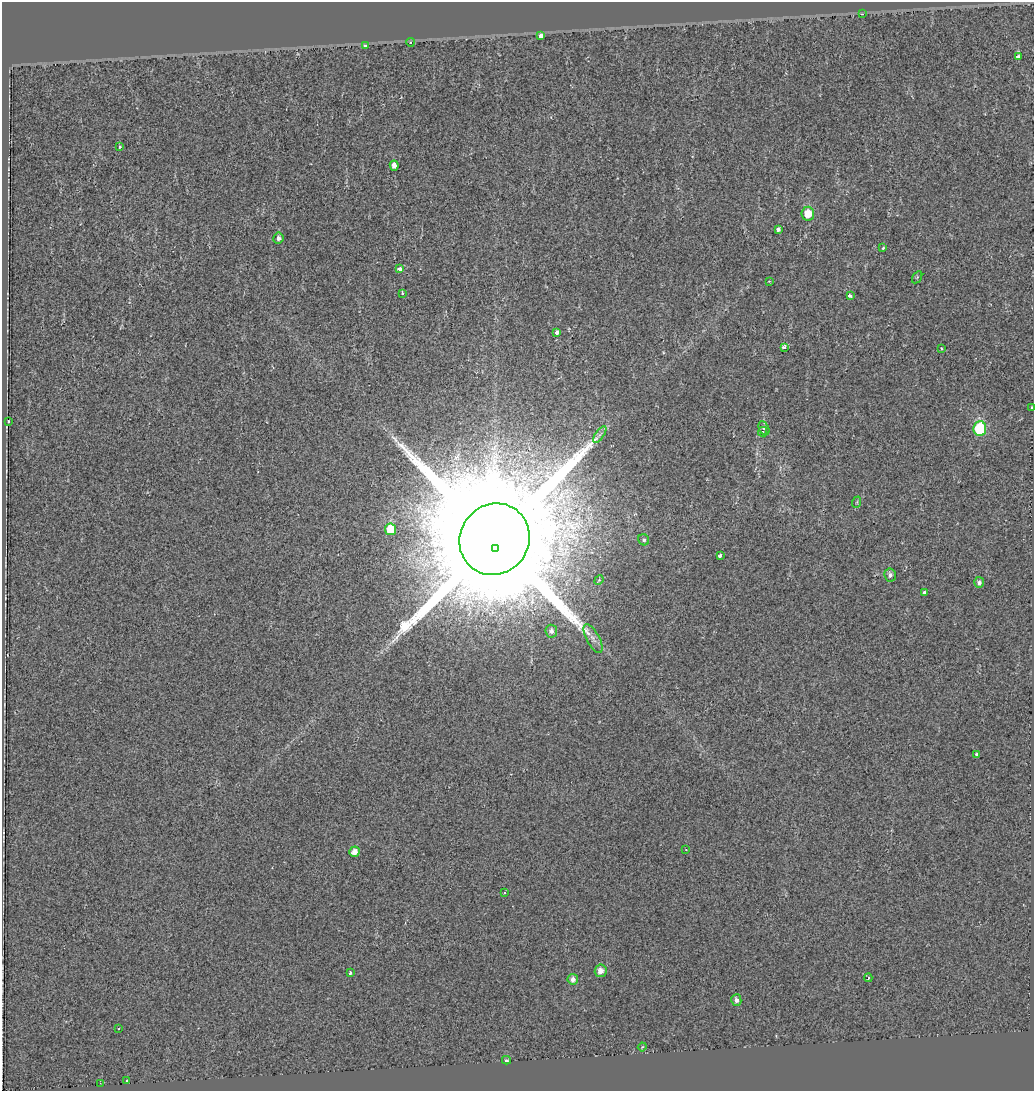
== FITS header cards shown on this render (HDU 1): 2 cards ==
NAXIS1  =                 1032
NAXIS2  =                 1089

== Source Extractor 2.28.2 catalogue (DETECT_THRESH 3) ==
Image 1032 x 1089 px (HDU 1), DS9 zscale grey, 1 PNG px = 1 image px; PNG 1036 x 1093 px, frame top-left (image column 1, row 1089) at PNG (2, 2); each listed source drawn as its Kron ellipse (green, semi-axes under 4 px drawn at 4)
Background -0.00363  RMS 0.027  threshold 0.0806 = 3 sigma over >= 5 px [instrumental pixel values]
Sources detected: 51; all 51 listed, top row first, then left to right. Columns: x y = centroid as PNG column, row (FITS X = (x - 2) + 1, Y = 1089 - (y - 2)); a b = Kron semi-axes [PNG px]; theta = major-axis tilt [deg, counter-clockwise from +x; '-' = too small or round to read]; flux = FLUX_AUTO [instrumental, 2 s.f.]
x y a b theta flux
862 14 4 3 - 3.9
541 35 4 4 - 160
410 42 4 4 - 3.7
366 45 3 3 - 42
1018 57 4 3 - 12
120 147 4 3 - 2.4
394 166 5 4 - 13
808 214 7 6 - 30
778 229 4 3 - 4.3
278 238 5 5 - 8.2
883 248 4 4 - 2.3
400 269 4 4 - 20
917 277 7 4 57 2.8
769 281 3 2 - 1.3
402 293 3 3 - 3.1
850 296 4 3 - 5.6
556 332 3 3 - 19
784 347 4 3 - 8.9
941 349 3 2 - 1.6
1032 408 3 3 - 21
8 421 3 2 - 13
764 428 7 5 -62 3.6
980 428 7 6 - 160
763 432 5 3 - 1.2
600 435 10 4 55 5.8
857 502 6 3 72 1.9
390 529 6 5 - 48
494 539 37 34 54 83000
644 540 6 5 - 3.5
495 548 3 3 - 1900
720 555 3 3 - 10
890 575 6 6 - 6.8
599 580 5 4 - 1.7
979 582 5 5 - 6.3
924 593 4 3 - 7.2
551 631 6 6 - 6.1
593 638 16 6 -62 11
977 754 4 4 - 3.7
686 850 3 2 - 0.92
355 852 5 5 - 14
504 892 3 3 - 6.3
601 971 6 6 - 14
350 972 3 3 - 17
868 978 4 3 - 2.1
573 979 5 5 - 10
736 1000 6 5 - 8.8
119 1028 2 2 - 1.3
642 1047 4 3 - 1.7
506 1060 4 3 - 2.3
127 1081 3 3 - 6.8
100 1083 2 2 - 15
At the frame edge (FLAGS 8, measured only in part): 1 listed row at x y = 1032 408